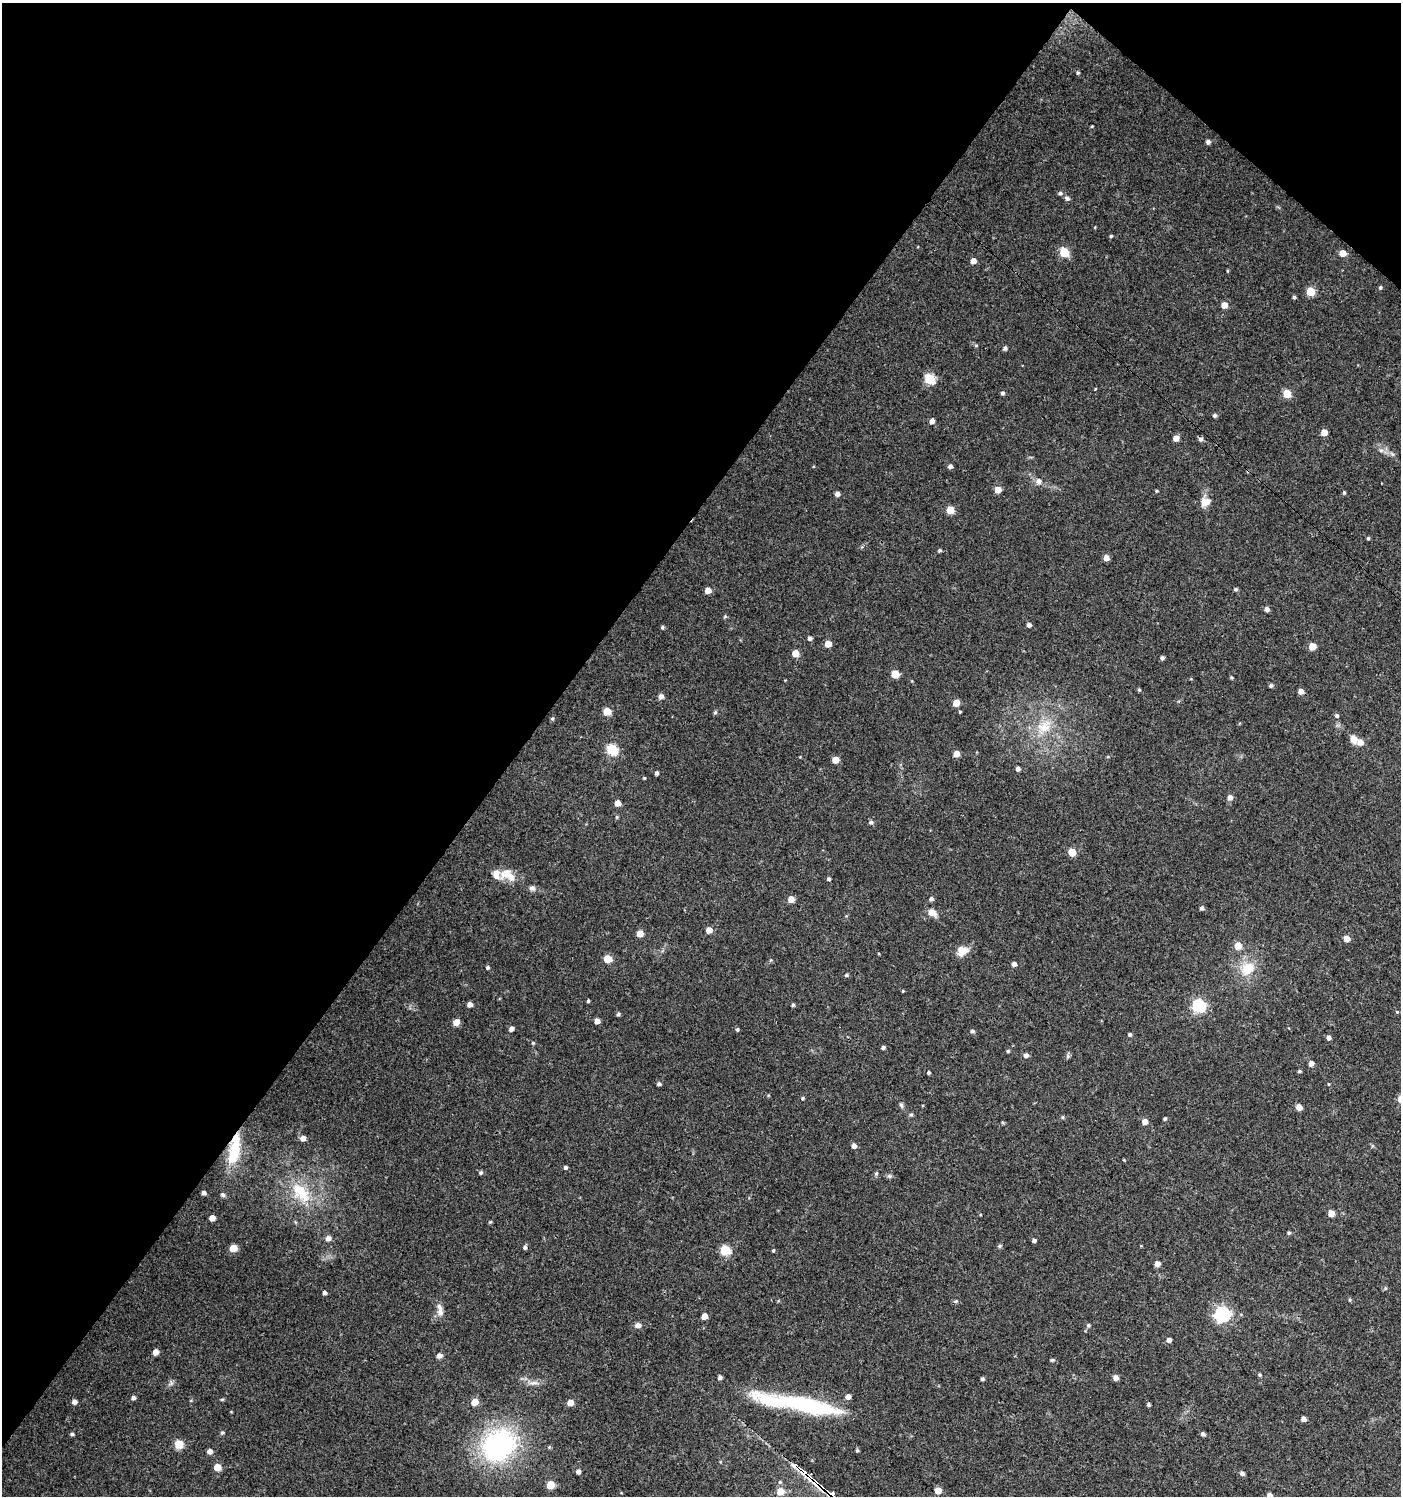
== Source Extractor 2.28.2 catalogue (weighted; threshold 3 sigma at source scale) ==
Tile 2 of 4 x 4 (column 2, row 1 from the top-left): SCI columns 1575-2973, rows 4488-5981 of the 6014 x 5981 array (HDU 1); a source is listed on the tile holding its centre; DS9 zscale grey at full resolution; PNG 1403 x 1498 px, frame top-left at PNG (2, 3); no overlay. Shown black and unused: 39% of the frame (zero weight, under 3 of 4 exposures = <1% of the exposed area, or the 3 px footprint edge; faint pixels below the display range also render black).
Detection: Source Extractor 2.28.2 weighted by HDU 2 'WHT'; one run over the whole footprint, this tile lists its part. Background 0.0243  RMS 0.0041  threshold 0.0183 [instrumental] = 3 sigma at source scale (4.5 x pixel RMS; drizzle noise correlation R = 1.50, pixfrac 1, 0.0396/0.0396 arcsec/px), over >= 5 px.
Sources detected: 182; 3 inside a brighter listed object's ellipse — not listed separately; the other 179 listed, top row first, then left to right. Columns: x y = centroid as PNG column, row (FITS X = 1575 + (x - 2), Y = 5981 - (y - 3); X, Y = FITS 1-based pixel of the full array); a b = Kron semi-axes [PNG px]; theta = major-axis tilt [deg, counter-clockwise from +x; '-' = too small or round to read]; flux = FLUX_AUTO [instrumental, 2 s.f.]
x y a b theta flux
1078 73 5 5 - 0.52
1092 126 4 3 - 0.32
1208 142 4 4 - 1.2
1060 193 6 5 - 0.94
1067 198 7 5 -28 0.94
1111 236 4 4 - 0.48
1064 252 5 5 - 17
1343 253 5 5 - 4.8
973 261 5 5 - 2.6
1380 287 4 4 - 0.61
1310 292 5 5 - 13
1294 297 4 4 - 0.65
1224 305 5 5 - 3.9
976 345 5 4 - 0.41
1005 348 4 4 - 1
930 379 6 5 - 23
1095 389 4 3 - 0.29
1002 393 5 4 - 0.84
1287 394 5 5 - 11
1215 415 5 5 - 0.8
932 421 5 4 - 1.9
1324 432 5 5 - 4.3
1176 438 5 4 - 3.4
1201 439 5 5 - 1.2
1381 450 7 4 0 0.89
950 466 4 4 - 1.2
1039 481 8 7 - 1.9
998 490 5 5 - 4
1157 491 4 3 - 0.4
1344 493 5 4 - 0.53
837 494 4 4 - 1.6
1206 502 13 10 20 3.4
950 510 5 5 - 7.8
1368 538 4 4 - 0.53
940 550 4 3 - 0.63
1106 558 5 5 - 2.8
1236 589 5 5 - 0.7
708 590 5 5 - 3.4
1267 609 5 5 - 1.3
725 616 5 4 - 0.52
1029 625 5 4 - 1.4
662 627 5 4 - 0.61
810 638 5 5 - 1.2
828 644 5 5 - 4.9
1312 646 5 5 - 6
795 653 5 5 - 5.8
1162 658 5 4 - 0.88
895 674 5 5 - 8.1
1231 678 4 4 - 0.48
1271 685 5 5 - 0.75
1139 690 5 4 - 0.46
1301 691 5 5 - 2.3
661 696 5 5 - 1.9
956 703 5 5 - 5.9
607 712 5 5 - 8.6
715 712 6 4 67 0.63
1337 716 5 5 - 0.75
552 719 5 4 - 0.61
1044 727 27 15 45 11
1354 739 9 8 - 3.3
612 749 6 5 - 28
956 753 5 5 - 3.3
836 760 5 5 - 4.9
1018 769 4 4 - 1.4
657 773 4 3 - 0.96
644 778 3 3 - 0.36
1230 798 6 5 - 2
617 803 5 5 - 3.3
871 822 6 5 - 0.92
1072 852 5 5 - 9.4
507 875 23 14 -24 6.1
829 879 4 4 - 0.71
532 888 8 7 - 1.3
791 899 5 5 - 4.3
931 899 5 5 - 1
1202 908 5 4 - 0.89
932 912 11 8 -36 3
709 930 5 4 - 4.1
640 934 5 5 - 4.7
1347 939 5 5 - 3.5
1238 946 5 5 - 6.3
962 951 13 10 27 4.7
607 959 5 5 - 9.2
771 960 6 3 70 0.4
1014 964 5 4 - 1.7
487 967 4 4 - 0.75
1247 969 20 16 41 9.5
846 975 5 4 - 0.64
903 991 4 3 - 0.35
588 1001 4 3 - 0.55
470 1004 4 4 - 2.2
793 1005 5 4 - 0.59
1199 1006 6 6 - 55
1397 1012 5 3 - 0.36
618 1014 5 4 - 0.75
597 1021 5 4 - 2.4
456 1022 5 5 - 4.9
511 1029 5 4 - 1.6
737 1029 5 4 - 0.57
972 1031 5 4 - 0.75
1130 1034 5 4 - 0.65
1329 1038 5 5 - 1.2
533 1043 5 4 - 0.41
883 1048 4 4 - 0.86
1008 1051 4 4 - 0.52
1026 1055 5 5 - 1.5
1311 1063 5 5 - 2.3
1299 1071 5 4 - 0.58
928 1073 4 4 - 0.67
659 1084 5 4 - 0.88
1329 1084 5 3 - 0.32
802 1098 4 4 - 0.5
901 1105 8 5 -70 0.79
1299 1107 6 5 - 2.2
911 1114 5 4 - 0.58
1165 1119 4 4 - 0.65
1145 1122 5 5 - 2.7
303 1138 5 5 - 2.3
235 1145 34 13 87 12
854 1146 5 5 - 1.9
565 1167 5 4 - 0.84
481 1172 5 5 - 0.73
876 1173 6 4 68 0.64
889 1176 6 6 - 0.75
301 1192 35 19 -47 16
204 1193 4 4 - 1.3
223 1195 5 5 - 0.84
1331 1213 5 4 - 4.8
212 1218 5 5 - 3.5
1289 1233 5 4 - 0.6
328 1238 5 5 - 2.2
1034 1240 4 4 - 1
1000 1246 6 4 24 0.61
525 1247 5 5 - 0.88
233 1248 5 5 - 7.6
725 1250 5 5 - 21
773 1250 5 4 - 0.48
1157 1264 5 4 - 2.9
1385 1288 5 3 - 0.4
325 1293 4 4 - 1.2
1350 1300 5 3 - 0.44
956 1301 5 4 - 0.51
440 1310 18 7 -80 2.7
1222 1314 7 6 - 98
704 1316 5 4 - 3.4
638 1325 6 5 - 2.4
1088 1325 6 5 - 0.63
1169 1340 5 4 - 1.6
155 1352 5 4 - 3.3
439 1356 6 5 - 1.9
1052 1360 5 4 - 0.55
1260 1375 5 4 - 0.48
720 1377 5 5 - 1.1
1116 1378 5 5 - 2.3
982 1379 4 4 - 0.85
171 1383 7 5 57 0.94
533 1383 16 5 3 2.1
848 1397 5 5 - 2.3
133 1398 5 4 - 1.2
222 1399 5 3 - 0.43
74 1402 5 4 - 1.8
475 1402 5 5 - 6
570 1403 5 5 - 4.3
799 1404 105 15 -10 49
1148 1405 4 4 - 0.68
1304 1419 5 4 - 1.9
222 1432 5 5 - 0.67
72 1434 5 3 - 0.73
1203 1434 5 4 - 1.1
179 1444 5 5 - 13
499 1445 29 24 39 81
209 1451 5 4 - 2.3
217 1467 5 5 - 6.1
578 1471 5 4 - 1.7
1242 1473 6 5 - 1.1
550 1485 5 5 - 11
938 1490 5 5 - 5.3
780 1492 5 5 - 5.6
1269 1495 6 5 - 1.7
Overlapping masked pixels (flux is a lower limit): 1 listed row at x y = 235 1145
Isophote crosses this tile's border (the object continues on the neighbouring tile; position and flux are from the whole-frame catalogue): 1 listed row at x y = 1269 1495